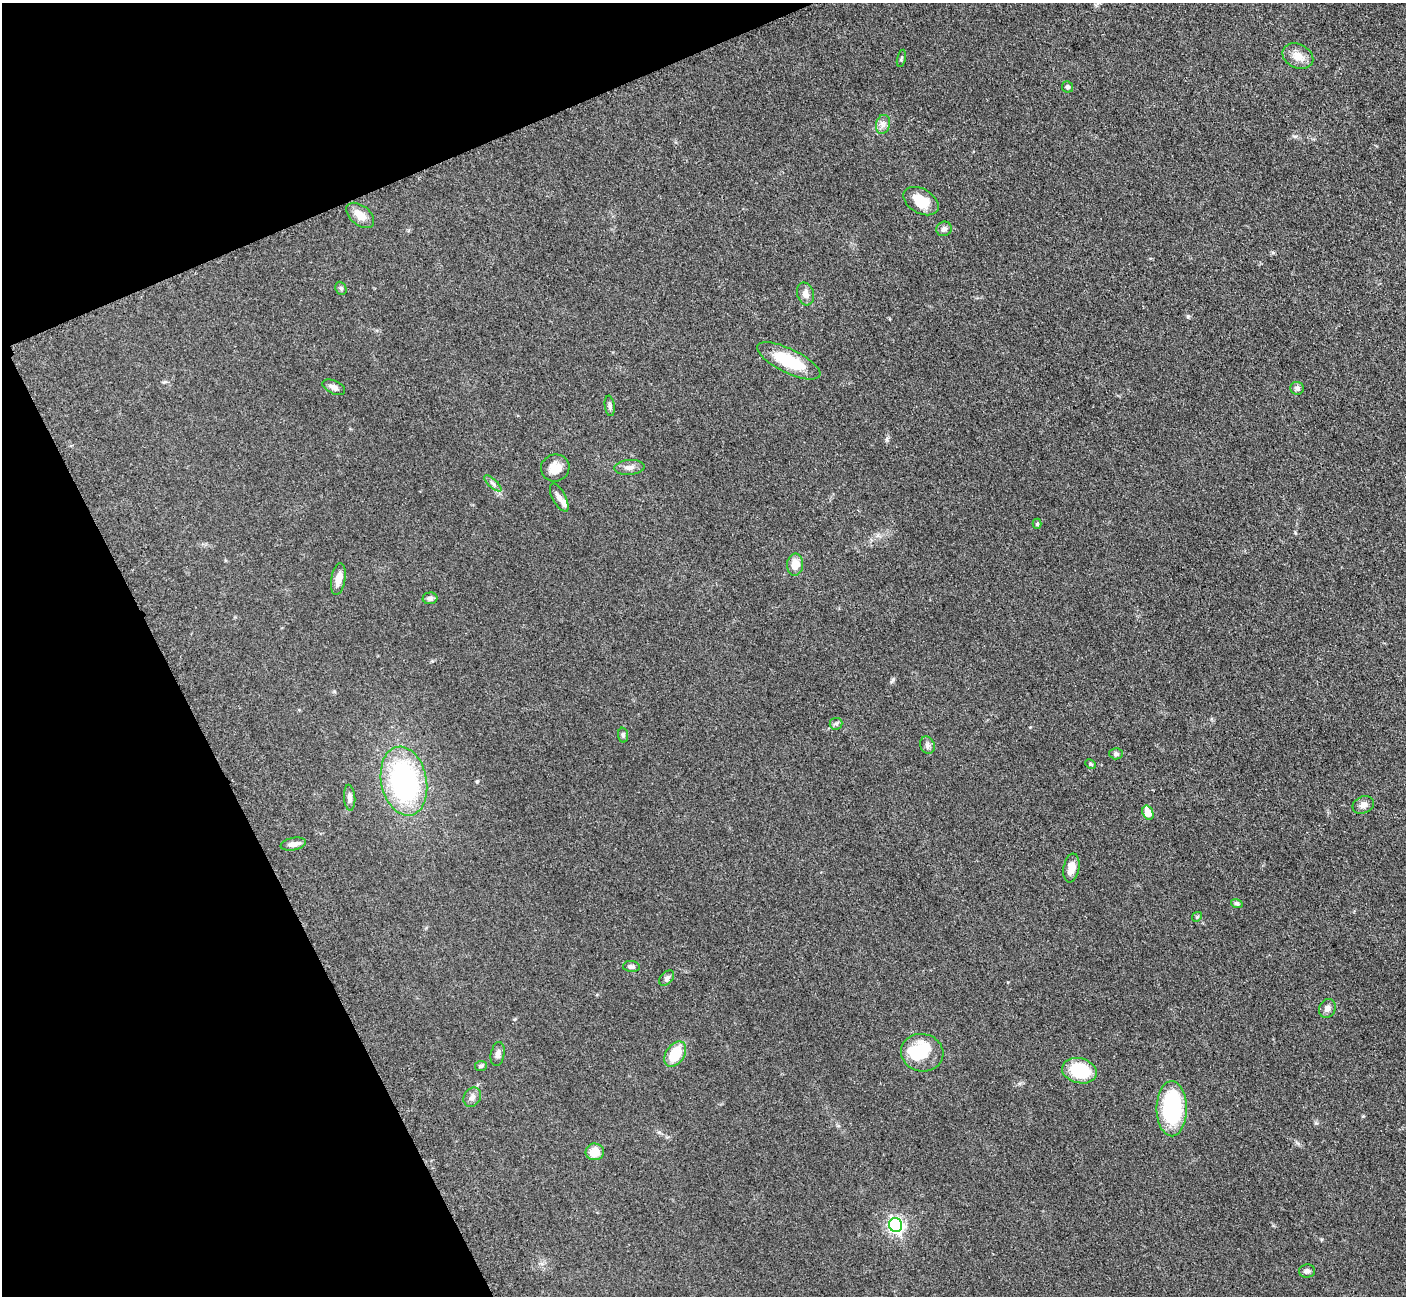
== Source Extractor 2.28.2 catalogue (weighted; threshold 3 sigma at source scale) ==
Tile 5 of 4 x 4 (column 1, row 2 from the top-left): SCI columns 19-1422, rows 2885-4178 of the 5699 x 5661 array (HDU 1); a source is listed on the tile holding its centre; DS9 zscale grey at full resolution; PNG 1408 x 1298 px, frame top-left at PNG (2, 3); each listed source drawn as its Kron ellipse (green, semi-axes under 4 px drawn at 4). Shown black and unused: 21% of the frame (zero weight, under 3 of 5 exposures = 4% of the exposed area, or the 3 px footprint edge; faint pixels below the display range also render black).
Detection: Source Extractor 2.28.2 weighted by HDU 2 'WHT'; one run over the whole footprint, this tile lists its part. Background 0.0527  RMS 0.0057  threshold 0.0254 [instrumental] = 3 sigma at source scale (4.5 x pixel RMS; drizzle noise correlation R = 1.50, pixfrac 1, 0.05/0.05 arcsec/px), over >= 5 px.
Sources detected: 49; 1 inside a brighter object's white glare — neither listed nor drawn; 1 inside a brighter listed object's ellipse — not listed separately; the other 47 listed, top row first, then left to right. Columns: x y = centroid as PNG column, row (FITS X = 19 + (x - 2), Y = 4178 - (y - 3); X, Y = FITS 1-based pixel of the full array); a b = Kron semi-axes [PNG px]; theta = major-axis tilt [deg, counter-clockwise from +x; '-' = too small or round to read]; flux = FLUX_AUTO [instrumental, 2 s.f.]
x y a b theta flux
1298 56 16 12 -25 6
901 58 8 3 77 0.75
1067 87 6 5 - 1.2
883 124 9 7 76 2.4
921 201 19 12 -30 13
360 215 16 9 -39 6.5
944 229 8 7 - 1.8
341 288 7 5 -68 1.1
805 294 11 8 -73 3.5
789 361 35 12 -26 24
334 387 12 6 -24 2.5
1297 388 7 6 - 1.7
610 406 10 5 -82 1.3
629 467 15 7 4 3.1
555 468 14 13 - 7.4
493 483 11 4 -42 1.6
559 498 15 6 -62 3
1037 524 5 4 - 0.8
795 565 11 8 85 6.2
338 579 16 7 81 5.1
430 598 7 6 - 1.7
836 724 6 5 - 1.1
623 735 7 5 -88 1.2
927 745 9 7 -66 1.8
1116 754 6 5 - 1.3
1090 764 5 3 - 0.68
404 781 35 22 -78 95
350 798 13 5 -86 2.5
1363 805 11 8 22 2.9
1148 813 7 5 -70 8.6
293 844 13 6 11 3.1
1071 868 14 7 80 6.4
1237 903 6 4 -17 1.3
1197 917 5 4 - 0.66
631 967 8 5 -6 1.7
667 978 9 6 48 1.6
1327 1008 10 8 63 2.4
922 1053 21 18 -12 26
498 1054 12 6 78 2.3
675 1054 14 9 55 17
481 1066 6 5 - 0.97
1079 1071 18 12 -14 25
472 1097 10 8 57 2.5
1172 1109 27 15 -89 61
595 1152 9 8 - 7.7
896 1225 7 6 - 150
1307 1271 8 6 3 1.8
Unlisted compact peaks at least as high as the median listed source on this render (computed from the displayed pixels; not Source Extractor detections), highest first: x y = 1188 316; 893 679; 887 439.